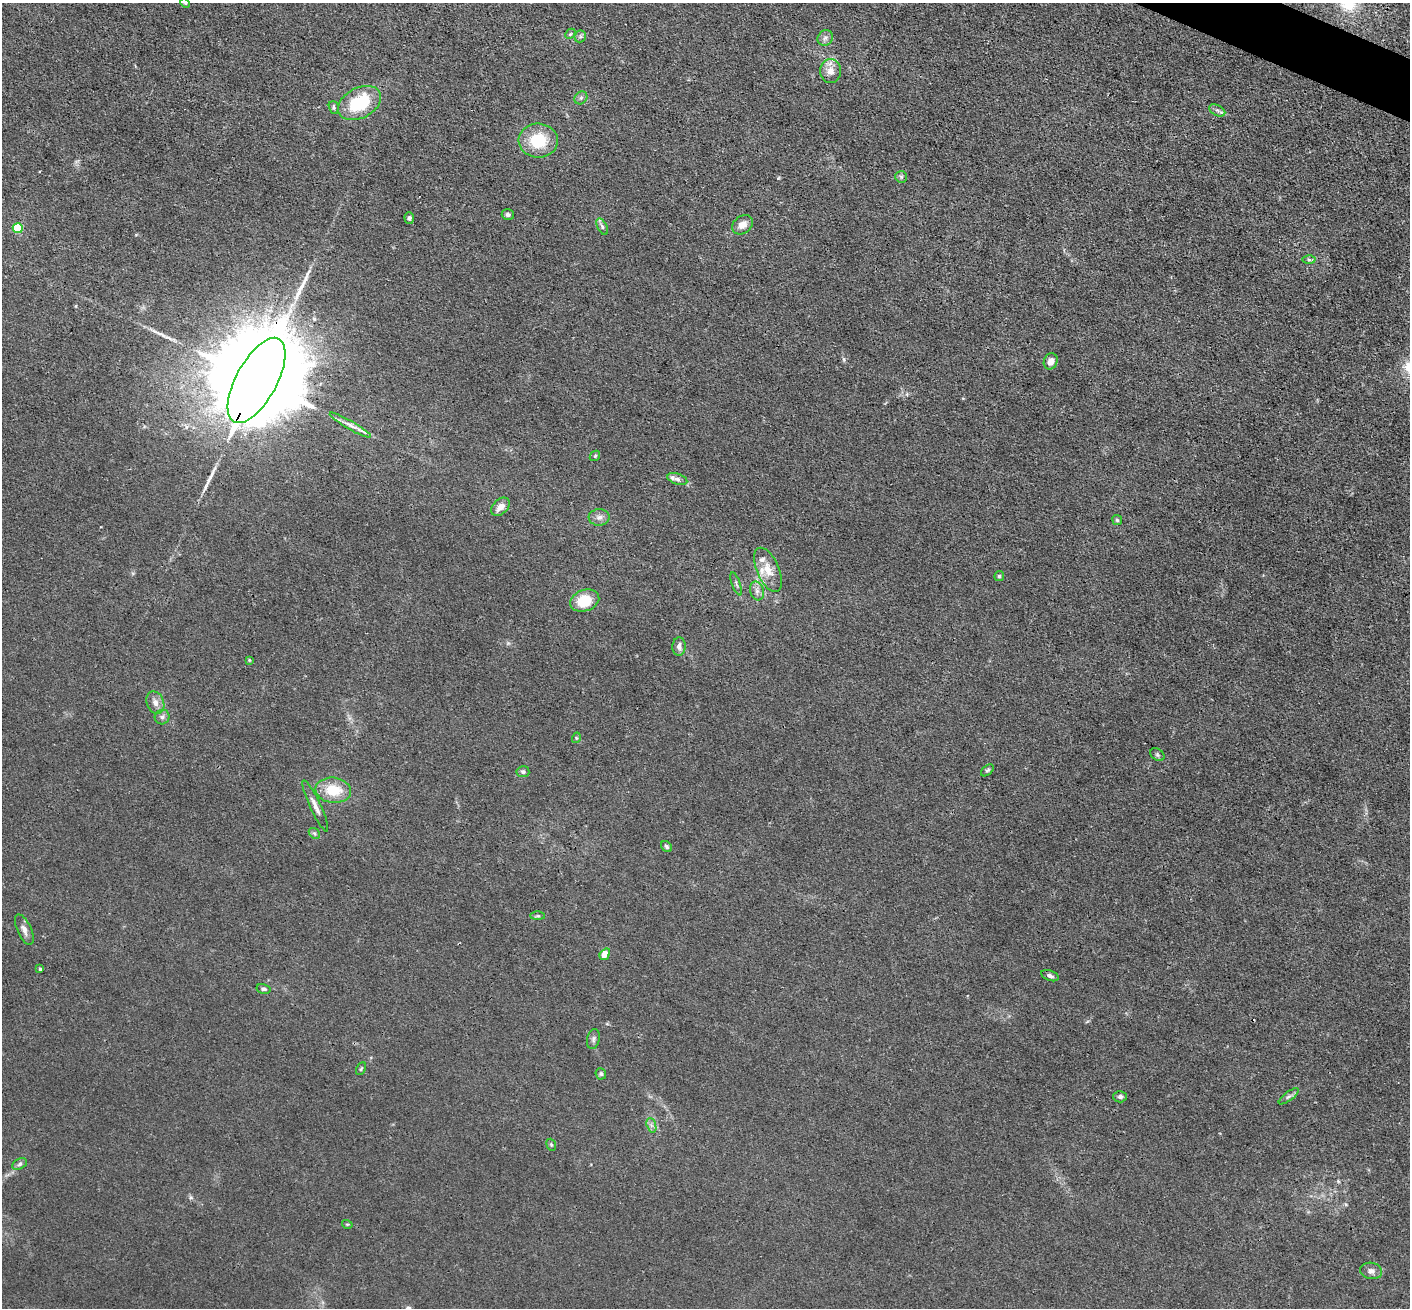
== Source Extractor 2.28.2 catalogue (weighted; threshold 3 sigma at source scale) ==
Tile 10 of 4 x 4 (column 2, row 3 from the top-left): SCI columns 1410-2817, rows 1586-2891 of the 5635 x 5648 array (HDU 1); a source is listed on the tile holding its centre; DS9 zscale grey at full resolution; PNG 1412 x 1310 px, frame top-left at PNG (2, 3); each listed source drawn as its Kron ellipse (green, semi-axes under 4 px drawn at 4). Shown black and unused: <1% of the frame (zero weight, under 3 of 4 exposures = <1% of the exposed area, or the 3 px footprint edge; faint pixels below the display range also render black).
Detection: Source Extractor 2.28.2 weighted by HDU 2 'WHT'; one run over the whole footprint, this tile lists its part. Background 0.016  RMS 0.003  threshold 0.0135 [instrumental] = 3 sigma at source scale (4.5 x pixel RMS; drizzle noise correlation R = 1.50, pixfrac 1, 0.05/0.05 arcsec/px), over >= 5 px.
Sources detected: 63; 2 long thin detections or spike segments (spike, bleed or trail) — neither listed nor drawn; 3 inside a brighter listed object's ellipse — not listed separately; the other 58 listed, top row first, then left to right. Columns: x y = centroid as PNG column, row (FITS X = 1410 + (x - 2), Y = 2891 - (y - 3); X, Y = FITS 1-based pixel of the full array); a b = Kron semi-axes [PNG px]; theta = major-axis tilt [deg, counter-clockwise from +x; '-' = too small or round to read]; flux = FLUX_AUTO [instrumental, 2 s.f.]
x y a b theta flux
185 3 5 3 - 0.29
570 34 6 4 46 0.42
580 36 6 5 - 0.65
825 38 8 7 - 1.1
830 71 12 10 -90 2.7
581 98 7 5 45 0.73
360 103 23 15 28 18
334 107 6 5 - 0.6
1217 110 8 5 -28 0.78
538 140 19 17 -4 11
901 177 6 5 - 0.58
508 215 6 5 - 0.9
409 218 6 4 -87 0.66
742 225 11 8 35 2.4
602 227 9 4 -64 0.77
18 228 5 5 - 15
1309 260 6 4 -1 0.53
1051 361 8 6 66 2
257 380 47 20 61 11000
350 425 23 4 -30 2
595 456 6 4 45 0.41
677 479 10 5 -19 1
500 507 11 7 44 2.6
599 517 10 8 2 1.5
1117 520 5 4 - 0.42
768 570 23 11 -66 4.7
999 576 5 5 - 0.44
736 584 12 3 -70 0.63
757 591 9 6 -75 1.3
585 601 15 10 20 9.1
679 646 9 6 87 1.3
249 660 4 4 - 0.27
155 703 12 8 -68 1.9
162 717 7 7 - 1
576 738 5 3 - 0.31
1157 755 8 5 -36 0.61
987 770 7 4 42 0.57
523 772 6 5 - 0.77
333 790 18 12 -7 8.7
315 806 28 5 -65 2.2
314 833 6 4 -43 0.52
666 846 6 4 -46 0.74
538 916 7 3 0 0.41
24 930 16 7 -65 1.7
605 954 6 4 53 5.1
40 969 4 4 - 0.33
1050 976 9 5 -20 0.93
264 989 7 5 -15 0.78
593 1039 10 6 78 0.92
361 1069 7 4 62 0.42
601 1074 6 5 - 0.57
1289 1096 12 4 36 0.83
1120 1097 7 5 1 0.71
651 1125 7 4 -71 0.84
551 1145 6 4 -68 0.5
20 1164 8 5 28 0.78
347 1224 5 3 - 0.29
1371 1271 11 8 -11 1.5
Overlapping masked pixels (flux is a lower limit): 1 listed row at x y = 257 380
Isophote crosses this tile's border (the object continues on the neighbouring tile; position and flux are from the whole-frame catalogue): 1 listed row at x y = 185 3